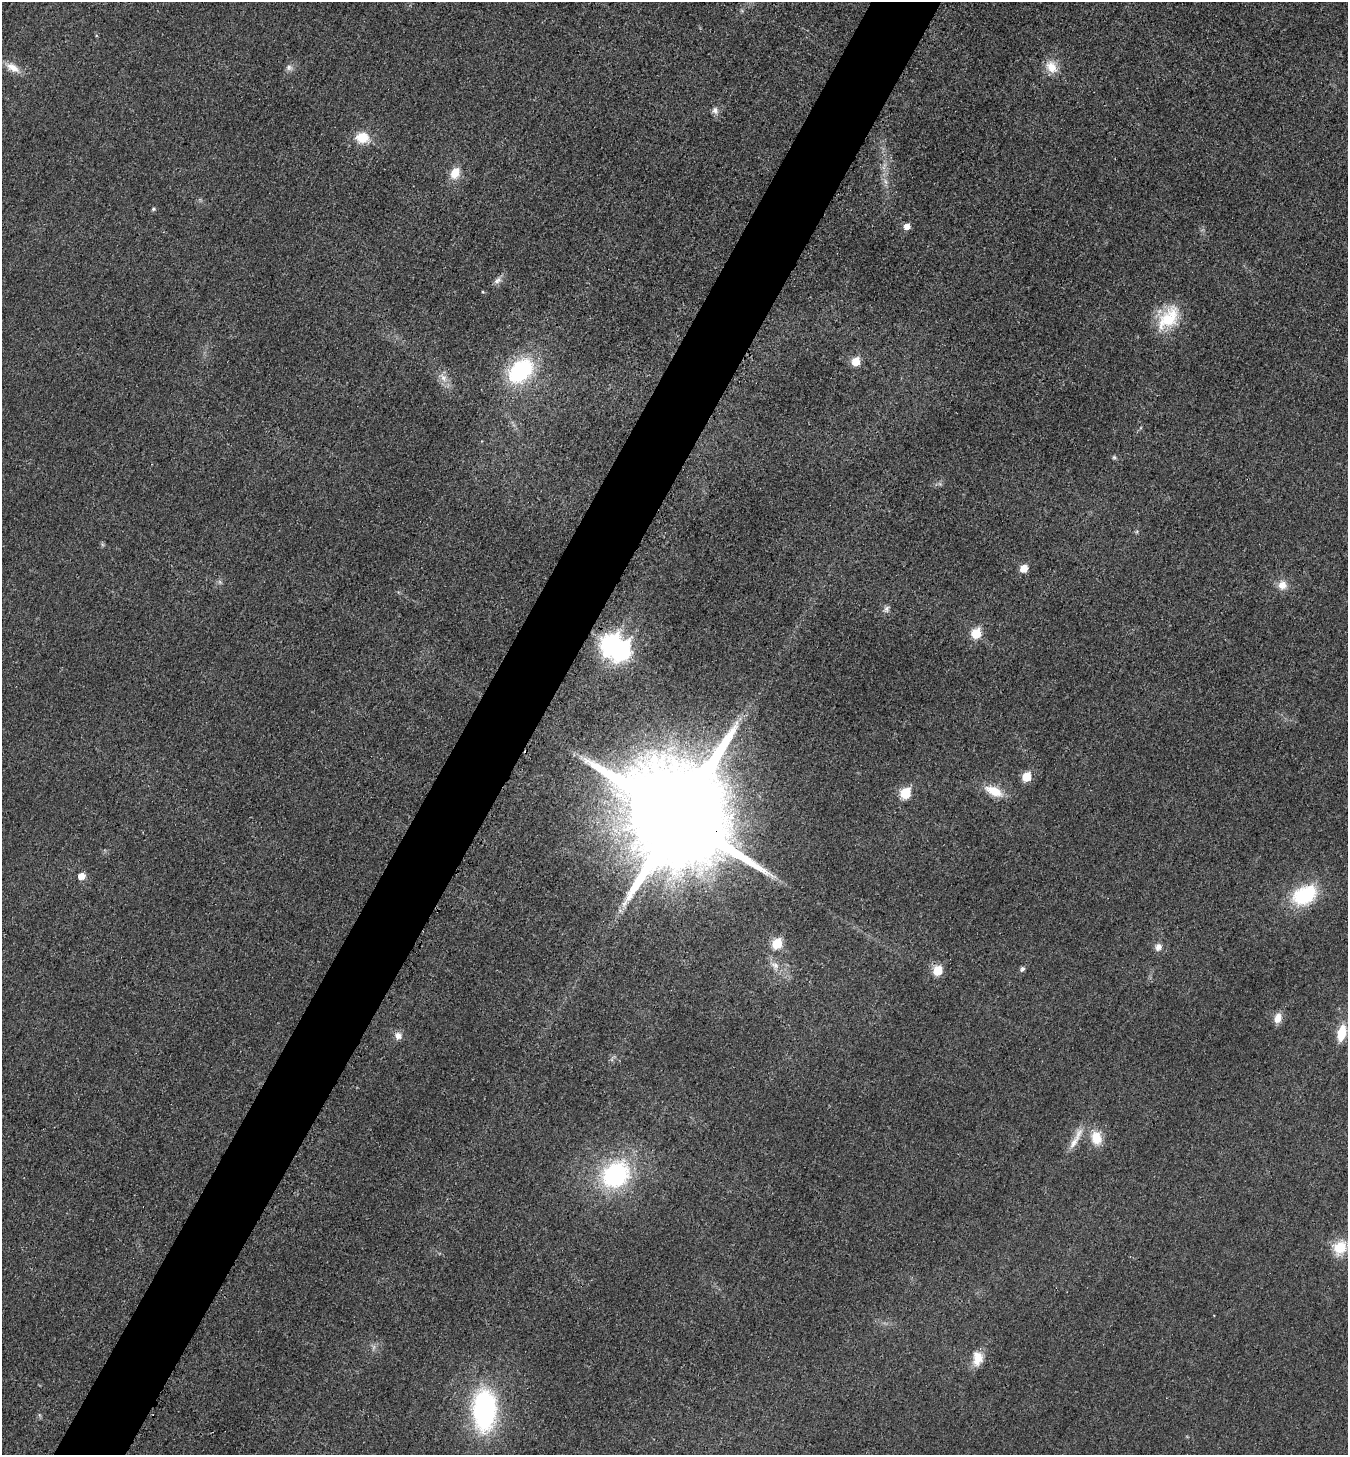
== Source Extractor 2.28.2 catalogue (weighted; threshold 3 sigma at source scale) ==
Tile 7 of 4 x 4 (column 3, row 2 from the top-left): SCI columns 2849-4194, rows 2920-4372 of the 5843 x 5836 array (HDU 1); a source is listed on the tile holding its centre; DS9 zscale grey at full resolution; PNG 1350 x 1457 px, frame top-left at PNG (2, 2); no overlay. Shown black and unused: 5% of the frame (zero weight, under 3 of 4 exposures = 1% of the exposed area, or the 3 px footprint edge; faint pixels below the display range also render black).
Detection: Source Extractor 2.28.2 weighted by HDU 2 'WHT'; one run over the whole footprint, this tile lists its part. Background 0.018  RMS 0.0053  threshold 0.0239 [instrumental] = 3 sigma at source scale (4.5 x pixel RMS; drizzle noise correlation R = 1.50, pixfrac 1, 0.05/0.05 arcsec/px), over >= 5 px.
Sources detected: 51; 1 inside a brighter object's white glare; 1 cosmic-ray / hot-pixel residue — not listed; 1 inside a brighter listed object's ellipse — not listed separately; the other 48 listed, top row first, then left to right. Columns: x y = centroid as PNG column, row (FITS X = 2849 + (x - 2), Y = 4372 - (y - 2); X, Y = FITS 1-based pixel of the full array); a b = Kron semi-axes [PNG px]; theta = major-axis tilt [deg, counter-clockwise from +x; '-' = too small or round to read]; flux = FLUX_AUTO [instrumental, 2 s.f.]
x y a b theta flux
12 67 22 9 -30 6.7
289 67 9 9 - 2.4
1052 67 16 12 -54 8.8
715 110 9 8 - 2.5
362 138 16 13 -5 11
455 173 12 9 63 9.6
885 181 10 5 -46 2
153 209 5 4 - 0.92
907 226 6 5 - 4.7
497 281 13 7 45 2.8
1168 318 33 22 49 23
856 362 6 6 - 14
520 371 29 20 43 57
443 377 16 9 -55 4.9
1114 457 6 5 - 0.89
940 484 7 4 -18 1.1
1136 532 6 4 70 0.73
102 544 6 4 -72 0.83
1024 568 6 5 - 10
220 582 7 6 - 1.3
1282 585 12 11 - 5.8
886 609 10 8 53 2.1
976 633 7 6 - 21
611 645 10 8 58 230
1026 777 6 6 - 17
994 791 23 11 -24 12
905 793 7 6 - 33
678 817 30 26 -42 22000
81 876 6 6 - 6.4
1305 895 24 16 29 42
620 911 7 4 -20 1.1
777 943 6 6 - 24
1158 947 10 9 - 3.2
775 965 15 9 -51 4.9
1022 969 6 5 - 1.7
938 970 6 6 - 20
1278 1018 12 9 77 5.3
1341 1033 18 9 78 13
398 1036 11 10 - 3.4
612 1059 7 4 72 1.1
1096 1138 18 13 -82 11
1076 1139 40 8 62 8.3
615 1175 30 24 38 76
1340 1247 20 16 49 13
373 1347 9 4 81 1.5
978 1359 19 12 60 8.2
484 1410 39 21 90 110
39 1415 7 4 -70 0.85
Overlapping masked pixels (flux is a lower limit): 2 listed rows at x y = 611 645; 678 817